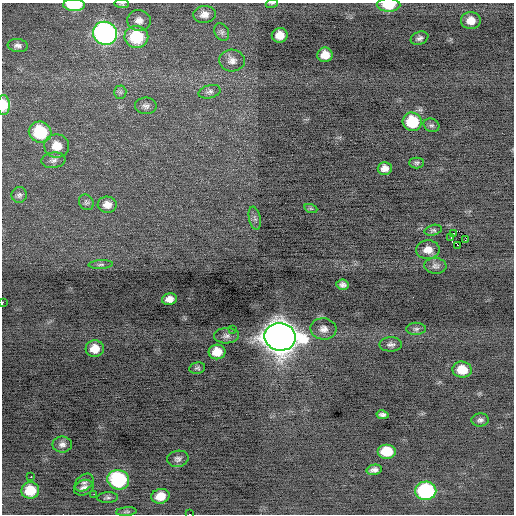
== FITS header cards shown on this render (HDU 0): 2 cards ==
NAXIS1  =                  512 / Axis length
NAXIS2  =                  512 / Axis length

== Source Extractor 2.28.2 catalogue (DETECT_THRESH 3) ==
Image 512 x 512 px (HDU 0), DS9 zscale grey, 1 PNG px = 1 image px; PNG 516 x 516 px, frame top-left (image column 1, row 512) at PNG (2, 3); each listed source drawn as its Kron ellipse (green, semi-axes under 4 px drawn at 4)
Background -0.267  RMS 0.74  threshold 2.21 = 3 sigma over >= 5 px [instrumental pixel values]
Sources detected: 69; all 69 listed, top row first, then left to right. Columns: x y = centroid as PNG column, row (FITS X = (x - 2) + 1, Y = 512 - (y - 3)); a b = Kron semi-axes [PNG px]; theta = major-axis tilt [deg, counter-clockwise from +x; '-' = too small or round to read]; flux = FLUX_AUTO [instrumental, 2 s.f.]
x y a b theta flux
272 3 6 4 19 61
122 4 7 4 -3 70
74 5 11 6 -2 2400
388 5 12 6 -1 1200
204 14 11 8 6 320
139 20 12 10 -6 330
471 21 10 8 0 520
222 32 9 6 -63 150
105 33 12 11 - 16000
280 35 8 7 - 560
136 37 12 11 - 2500
419 38 9 6 22 150
18 46 10 6 -8 200
325 55 8 7 - 560
232 61 13 11 -6 320
120 92 6 6 - 120
210 92 11 6 14 170
3 105 10 6 89 1100
146 106 11 8 -2 210
412 122 9 9 - 1900
431 125 8 6 -26 120
40 132 11 10 - 2800
57 146 12 11 - 760
53 160 12 8 7 220
417 163 7 5 0 98
385 168 7 6 - 310
19 195 8 7 - 150
86 202 8 7 - 130
107 205 9 8 - 360
311 209 7 4 -19 77
255 218 12 6 -78 160
433 230 9 5 15 110
453 233 2 2 - 38
451 237 3 2 - 200
465 240 3 2 - 87
458 245 3 2 - 920
428 250 12 9 2 500
101 265 12 4 3 140
435 266 11 8 -3 200
342 285 6 5 - 170
169 299 7 6 - 330
2 303 3 2 - 330
232 329 3 2 - 560
323 329 13 10 -5 350
416 329 10 6 1 140
226 336 12 7 2 230
280 337 16 14 -11 83000
391 344 11 7 0 190
95 349 9 8 - 690
217 352 8 7 - 760
197 368 8 5 13 100
462 370 10 8 -7 910
382 415 6 4 -11 150
480 420 8 6 6 150
62 444 9 8 - 220
387 451 9 7 0 1300
178 459 11 8 10 190
374 470 7 5 12 200
31 477 2 2 - 410
118 480 11 9 -16 4800
84 483 11 7 42 190
84 488 10 7 21 210
30 490 9 8 - 1100
426 491 10 9 - 6200
94 494 2 2 - 31
160 496 9 7 14 670
108 497 10 5 3 120
126 512 10 4 4 89
190 514 3 2 - 1300
At the frame edge (FLAGS 8, measured only in part): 7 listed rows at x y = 272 3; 122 4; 74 5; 388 5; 3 105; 2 303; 190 514